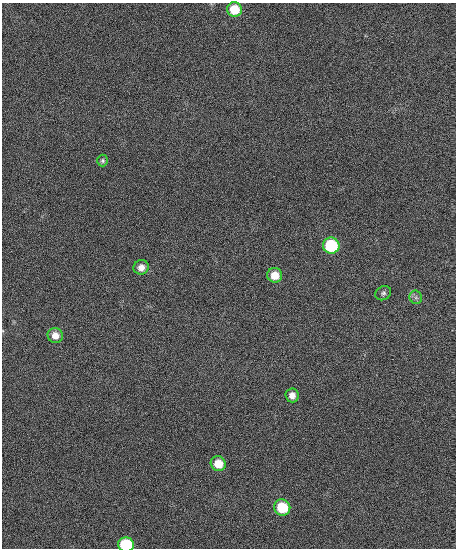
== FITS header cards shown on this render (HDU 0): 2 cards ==
NAXIS1  =                  454
NAXIS2  =                  546

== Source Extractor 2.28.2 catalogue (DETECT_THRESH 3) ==
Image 454 x 546 px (HDU 0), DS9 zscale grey, 1 PNG px = 1 image px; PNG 458 x 550 px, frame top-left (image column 1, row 546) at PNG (2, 3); each listed source drawn as its Kron ellipse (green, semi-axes under 4 px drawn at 4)
Background 9.93e-04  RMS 0.015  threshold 0.044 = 3 sigma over >= 5 px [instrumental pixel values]
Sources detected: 12; all 12 listed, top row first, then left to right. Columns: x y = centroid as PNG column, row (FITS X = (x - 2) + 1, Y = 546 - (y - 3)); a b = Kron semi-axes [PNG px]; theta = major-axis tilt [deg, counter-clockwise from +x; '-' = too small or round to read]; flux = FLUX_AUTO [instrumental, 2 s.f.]
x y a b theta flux
234 9 7 7 - 21
103 161 6 5 - 1.7
331 246 8 8 - 54
141 267 7 7 - 6.8
275 275 7 7 - 13
383 293 8 6 38 2.6
416 297 7 6 - 2.7
55 335 8 7 - 8
292 395 7 6 - 6.2
218 464 8 7 - 15
282 508 8 8 - 32
126 545 8 7 - 48
At the frame edge (FLAGS 8, measured only in part): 1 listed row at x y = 126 545